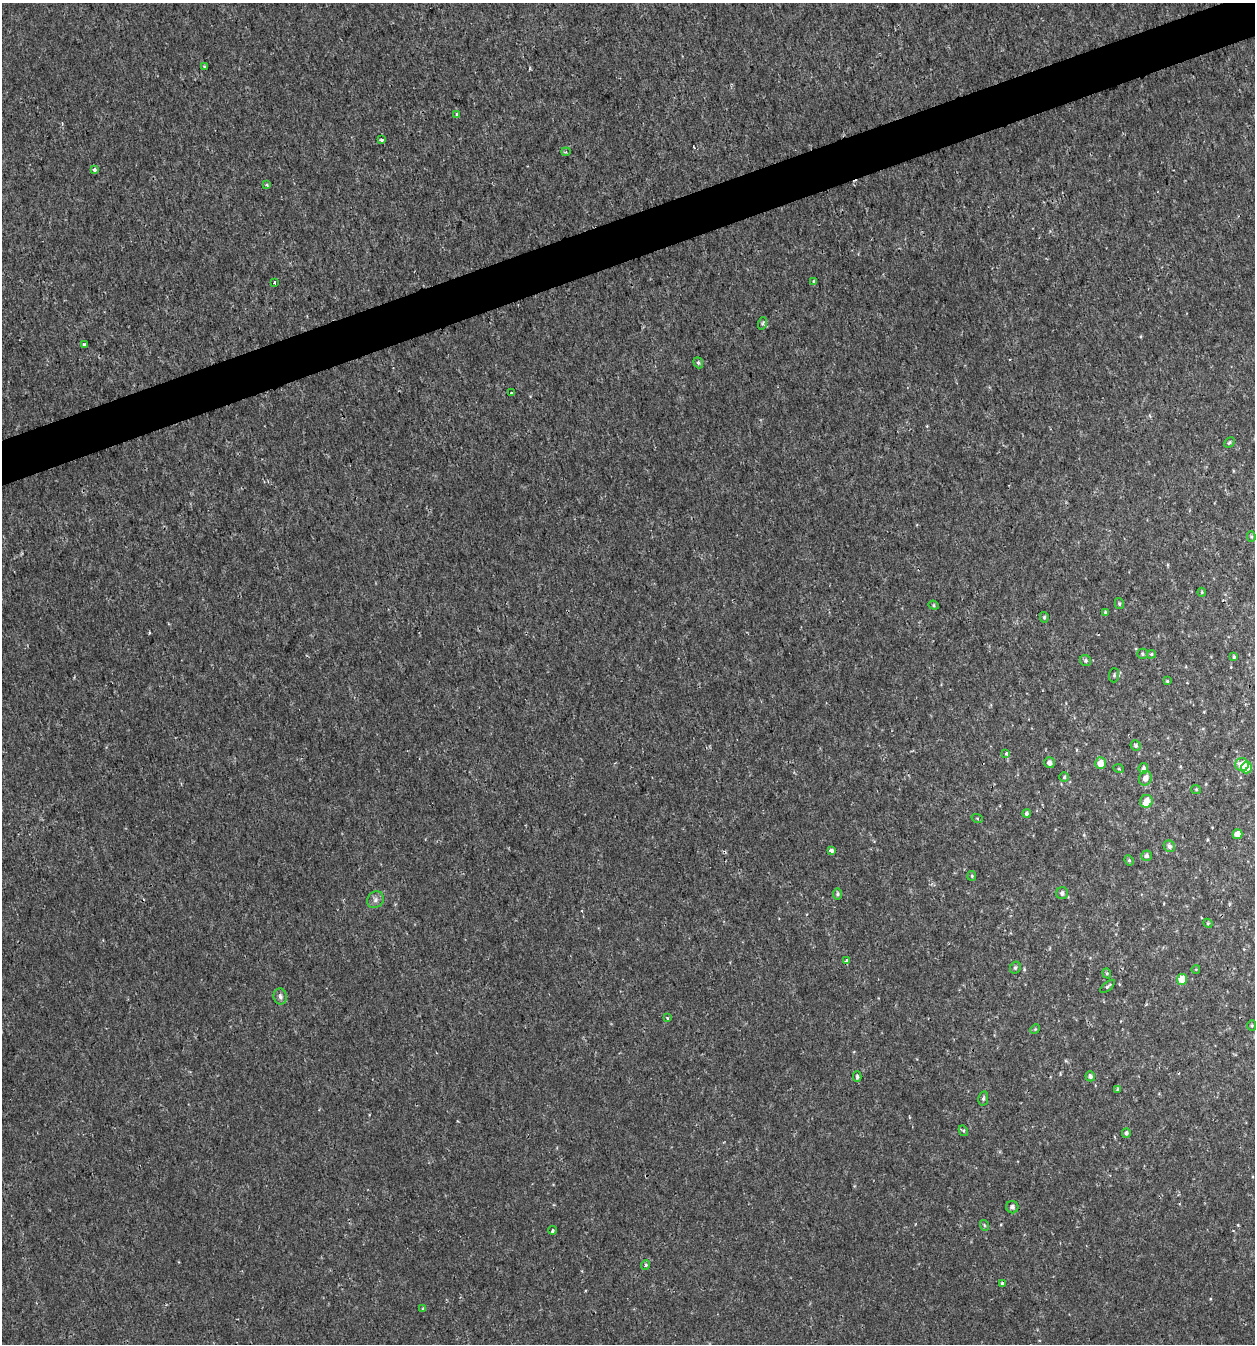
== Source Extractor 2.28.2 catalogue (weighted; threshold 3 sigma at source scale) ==
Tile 10 of 4 x 4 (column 2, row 3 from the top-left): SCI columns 1316-2568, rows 1344-2685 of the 5191 x 5369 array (HDU 1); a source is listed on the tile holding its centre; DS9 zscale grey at full resolution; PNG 1257 x 1346 px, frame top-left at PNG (2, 3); each listed source drawn as its Kron ellipse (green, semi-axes under 4 px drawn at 4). Shown black and unused: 3% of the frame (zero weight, under 2 of 3 exposures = <1% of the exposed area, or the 3 px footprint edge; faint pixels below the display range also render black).
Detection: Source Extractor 2.28.2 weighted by HDU 2 'WHT'; one run over the whole footprint, this tile lists its part. Background 0.00191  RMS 0.0017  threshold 0.00744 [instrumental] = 3 sigma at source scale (4.5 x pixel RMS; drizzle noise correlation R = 1.50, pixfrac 1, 0.0396/0.0396 arcsec/px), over >= 5 px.
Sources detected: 73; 1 cosmic-ray / hot-pixel residue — neither listed nor drawn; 1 inside a brighter listed object's ellipse — not listed separately; the other 71 listed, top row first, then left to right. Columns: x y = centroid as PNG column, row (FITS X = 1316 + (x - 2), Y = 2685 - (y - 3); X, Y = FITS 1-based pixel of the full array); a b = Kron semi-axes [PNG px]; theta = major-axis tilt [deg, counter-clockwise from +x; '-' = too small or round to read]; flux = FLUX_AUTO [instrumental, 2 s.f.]
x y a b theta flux
204 66 3 3 - 0.25
457 114 4 3 - 0.45
382 140 3 3 - 0.97
566 152 4 4 - 0.22
94 169 3 3 - 0.83
267 185 4 4 - 0.28
275 282 3 3 - 0.64
814 282 4 3 - 0.33
763 323 6 4 72 0.31
84 345 4 3 - 0.74
698 363 6 4 -69 0.28
511 393 3 3 - 0.42
1229 442 6 4 45 0.25
1251 536 5 4 - 0.23
1202 592 4 4 - 0.19
1119 603 6 4 -76 0.26
934 605 5 4 - 0.23
1105 612 4 4 - 0.18
1044 617 5 4 - 0.28
1142 654 5 5 - 0.29
1151 654 5 4 - 0.23
1234 657 3 3 - 0.26
1086 661 6 5 - 0.38
1114 675 7 5 88 0.32
1167 681 3 3 - 0.18
1136 745 5 5 - 0.38
1006 753 3 3 - 0.63
1049 763 5 5 - 0.7
1100 763 6 5 - 1.6
1242 765 7 6 - 1.9
1143 768 5 5 - 0.48
1246 768 6 5 - 3.7
1119 769 5 3 - 0.15
1064 777 5 5 - 0.24
1145 778 7 6 - 1
1196 789 5 4 - 0.19
1146 801 6 6 - 1.8
1026 813 4 4 - 0.39
977 818 6 3 -19 0.16
1238 834 5 5 - 1.5
1169 846 6 5 - 0.51
831 851 4 4 - 2.2
1147 856 5 5 - 0.46
1129 860 5 4 - 0.24
972 876 5 4 - 0.2
1062 893 6 6 - 0.54
838 894 5 4 - 0.34
375 900 9 7 50 0.71
1208 923 5 4 - 0.19
847 961 4 4 - 1.2
1015 968 6 5 - 0.3
1196 969 4 3 - 0.12
1107 973 5 4 - 0.23
1182 979 5 5 - 2.5
1107 986 9 4 40 0.35
280 996 8 6 -82 0.53
667 1018 4 3 - 0.21
1252 1025 5 4 - 0.23
1035 1029 5 4 - 0.2
1090 1076 5 4 - 0.63
857 1077 5 4 - 0.42
1118 1089 4 4 - 0.26
983 1098 7 4 80 0.34
963 1131 6 4 -59 0.24
1126 1133 4 4 - 0.39
1012 1207 6 6 - 0.58
984 1225 5 3 - 0.2
552 1230 4 3 - 0.33
646 1265 5 4 - 0.36
1003 1283 4 3 - 0.79
423 1309 4 4 - 0.22
Overlapping masked pixels (flux is a lower limit): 1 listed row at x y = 847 961